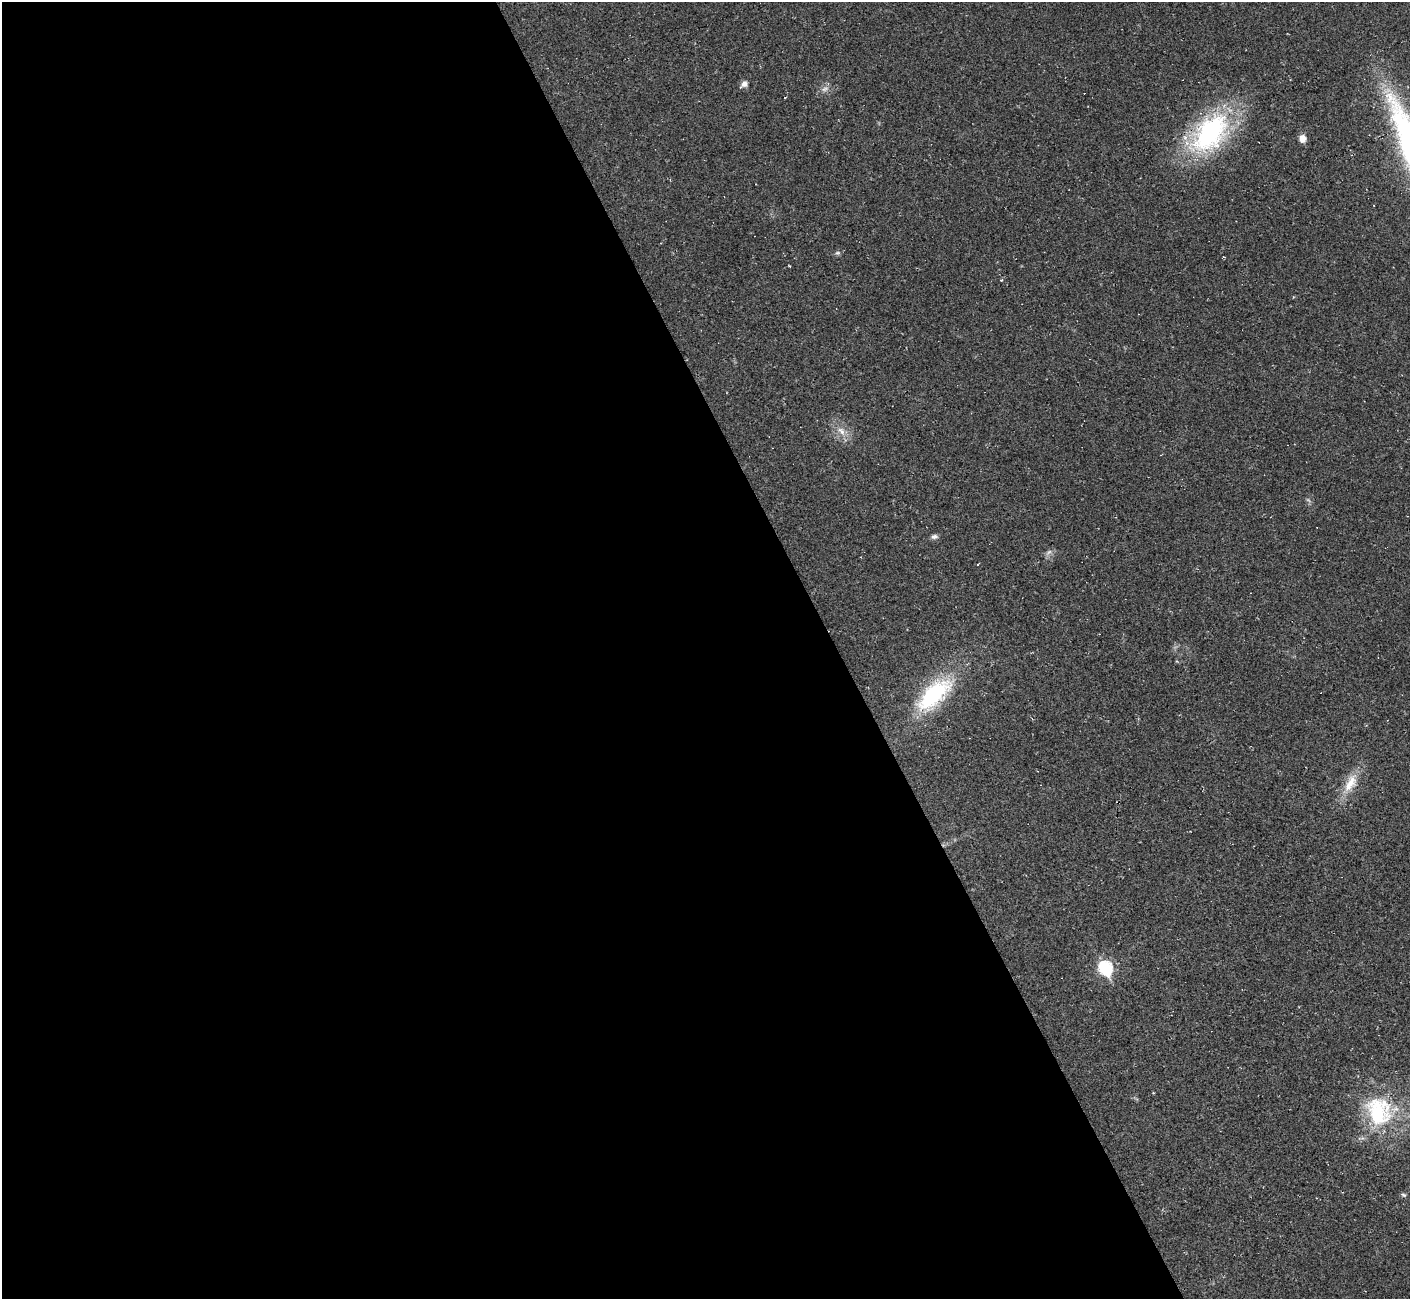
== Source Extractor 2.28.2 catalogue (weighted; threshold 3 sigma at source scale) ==
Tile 9 of 4 x 4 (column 1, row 3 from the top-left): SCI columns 3-1410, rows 1579-2875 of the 5632 x 5620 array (HDU 1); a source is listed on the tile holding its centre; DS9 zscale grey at full resolution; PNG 1412 x 1301 px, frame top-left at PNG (2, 2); no overlay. Shown black and unused: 59% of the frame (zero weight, under 2 of 3 exposures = <1% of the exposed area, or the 3 px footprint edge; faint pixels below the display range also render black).
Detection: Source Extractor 2.28.2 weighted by HDU 2 'WHT'; one run over the whole footprint, this tile lists its part. Background 0.037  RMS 0.0064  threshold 0.0287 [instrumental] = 3 sigma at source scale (4.5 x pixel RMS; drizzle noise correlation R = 1.50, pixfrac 1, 0.05/0.05 arcsec/px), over >= 5 px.
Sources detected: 17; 1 too faint to see at this stretch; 1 cosmic-ray / hot-pixel residue — not listed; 1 inside a brighter listed object's ellipse — not listed separately; the other 14 listed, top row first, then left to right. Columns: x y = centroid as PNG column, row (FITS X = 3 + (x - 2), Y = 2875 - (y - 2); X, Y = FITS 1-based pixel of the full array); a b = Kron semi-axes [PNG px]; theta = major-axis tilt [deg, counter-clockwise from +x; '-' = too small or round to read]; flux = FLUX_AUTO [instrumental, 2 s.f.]
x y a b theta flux
744 84 8 7 - 2.6
825 89 11 5 24 2.6
1210 133 53 31 49 100
1302 139 8 7 - 4.7
837 253 6 5 - 1.2
790 266 2 2 - 0.66
841 431 14 7 -48 5.1
934 536 8 6 12 1.9
978 564 4 2 - 0.42
934 695 49 22 43 59
1350 783 29 12 61 13
1105 968 8 7 - 72
1379 1111 45 37 -73 58
1404 1195 7 5 -17 1.2